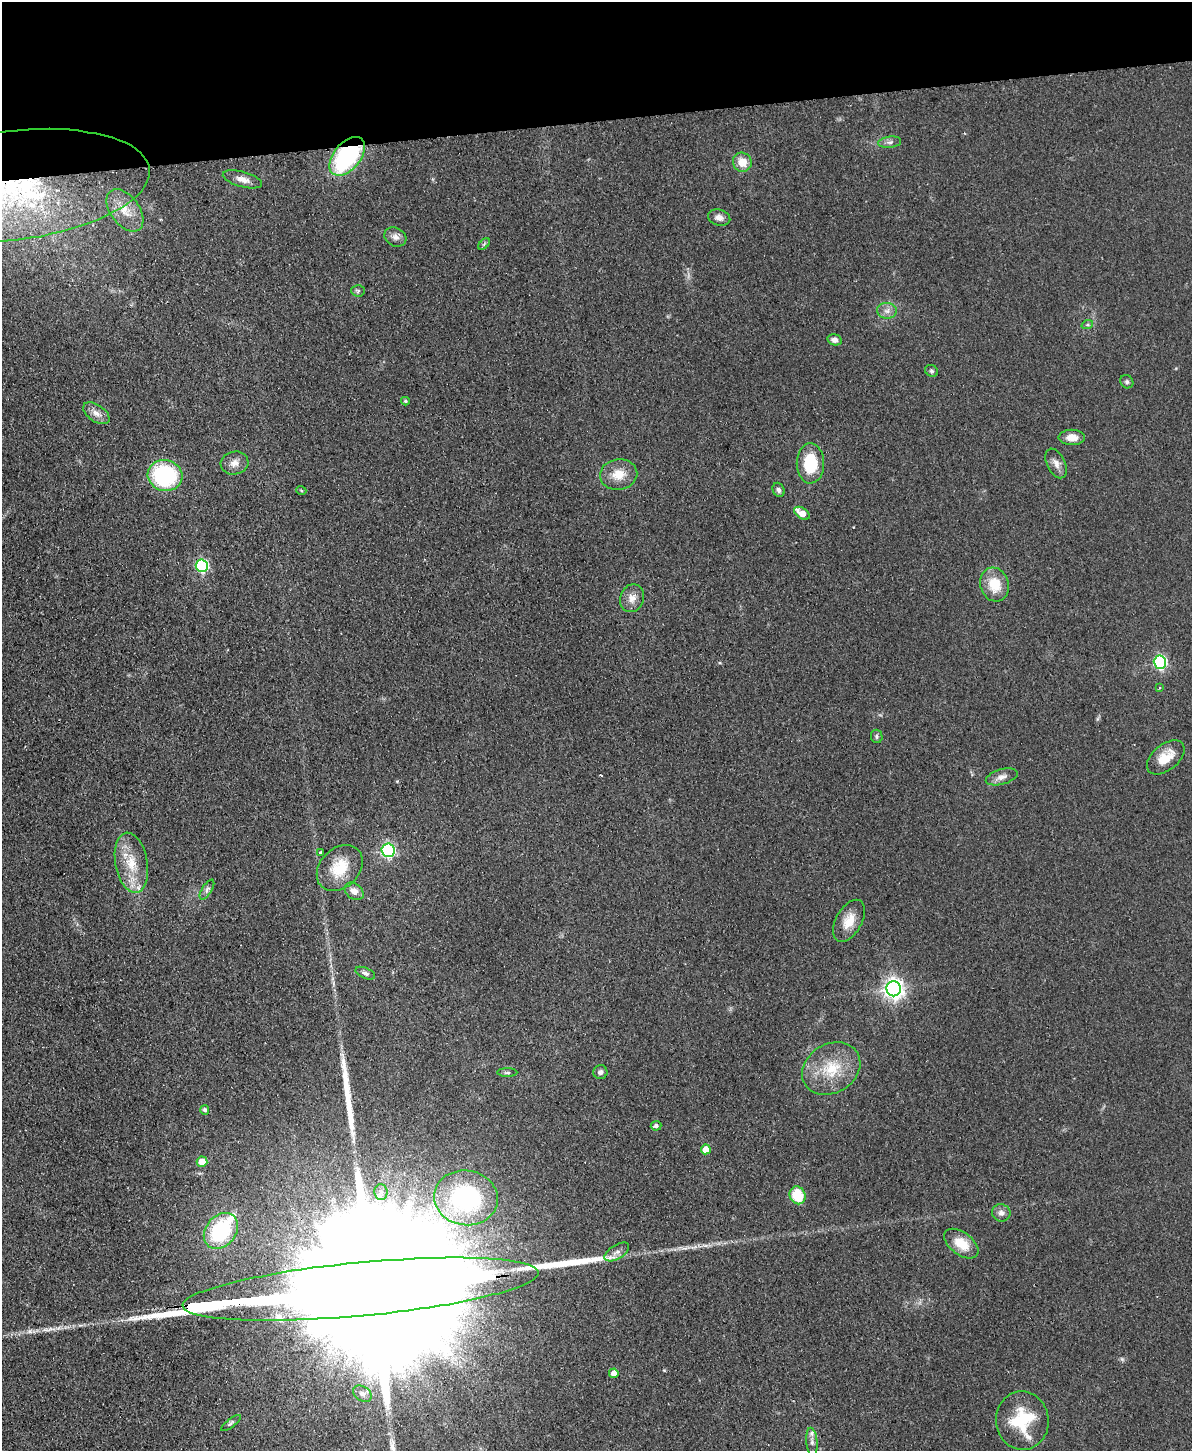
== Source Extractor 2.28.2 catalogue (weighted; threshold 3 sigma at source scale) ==
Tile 3 of 4 x 3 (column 3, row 1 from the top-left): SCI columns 2435-3624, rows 3157-4605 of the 4869 x 4754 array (HDU 1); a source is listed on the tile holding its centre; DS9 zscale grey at full resolution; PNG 1194 x 1453 px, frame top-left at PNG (2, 2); each listed source drawn as its Kron ellipse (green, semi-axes under 4 px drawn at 4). Shown black and unused: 8% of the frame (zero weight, under 2 of 3 exposures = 3% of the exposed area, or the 3 px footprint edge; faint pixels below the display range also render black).
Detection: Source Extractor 2.28.2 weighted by HDU 2 'WHT'; one run over the whole footprint, this tile lists its part. Background 0.0633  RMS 0.0093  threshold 0.042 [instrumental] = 3 sigma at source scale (4.5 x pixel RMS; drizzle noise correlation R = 1.50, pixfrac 1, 0.05/0.05 arcsec/px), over >= 5 px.
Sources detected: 77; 1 too faint to see at this stretch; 3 inside a brighter object's white glare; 2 cosmic-ray / hot-pixel residue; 2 long thin detections or spike segments (spike, bleed or trail) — neither listed nor drawn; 6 inside a brighter listed object's ellipse — not listed separately; the other 63 listed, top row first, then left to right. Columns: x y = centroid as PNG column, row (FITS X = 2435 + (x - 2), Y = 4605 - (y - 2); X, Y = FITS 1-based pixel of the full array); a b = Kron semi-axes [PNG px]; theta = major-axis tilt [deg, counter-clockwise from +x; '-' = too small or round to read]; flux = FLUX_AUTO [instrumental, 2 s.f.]
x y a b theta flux
890 142 11 5 7 3.2
347 156 23 13 50 120
742 162 9 9 - 14
242 179 20 7 -16 7.6
12 185 138 54 7 280
125 210 24 14 -53 18
719 218 11 8 -16 5.1
395 237 11 9 -27 5.3
484 244 7 4 45 1.5
358 291 7 6 - 1.9
887 311 10 8 -4 4.9
1087 325 6 4 18 1.4
835 340 7 5 -15 4.4
932 371 7 5 -32 1.9
1127 382 7 6 - 2.1
405 401 4 3 - 1.4
96 413 15 8 -34 6.7
1072 437 13 7 0 8.8
235 463 14 11 12 7.2
810 463 20 13 -89 38
1056 463 16 9 -63 6.4
619 474 19 15 9 17
165 475 17 15 -14 92
301 490 5 3 - 0.93
779 490 7 5 -66 2.9
802 513 9 5 -33 12
202 566 6 6 - 130
994 585 17 14 -72 23
632 598 14 12 69 8.7
1160 662 6 6 - 150
1159 688 3 2 - 1.3
877 736 7 5 -78 1.8
1166 757 22 13 39 18
1002 777 16 7 16 6
388 850 6 6 - 170
320 853 3 3 - 2.1
131 863 30 16 -80 29
340 868 26 19 45 30
207 890 11 5 58 2.8
354 891 10 7 -35 7.7
849 921 23 13 61 16
365 973 10 5 -23 2.9
894 989 7 7 - 540
831 1069 31 24 31 38
600 1072 7 7 - 3.2
507 1073 10 4 1 1.8
205 1110 5 4 - 2.7
656 1126 5 5 - 2.9
706 1149 5 5 - 12
202 1162 5 5 - 13
381 1192 8 6 -89 3.5
798 1195 9 7 -68 31
466 1198 32 27 -10 130
1001 1213 9 8 - 4.6
221 1231 20 15 51 73
961 1244 19 11 -37 19
617 1252 14 7 32 5
361 1289 179 26 5 220000
614 1373 5 4 - 6.6
362 1394 10 7 -32 3.9
1022 1420 29 26 -85 51
231 1423 12 4 38 1.9
812 1442 14 5 -85 4.1
Overlapping masked pixels (flux is a lower limit): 3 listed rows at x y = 347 156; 12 185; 361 1289
Isophote crosses this tile's border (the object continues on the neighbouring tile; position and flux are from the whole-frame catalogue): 1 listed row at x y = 12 185